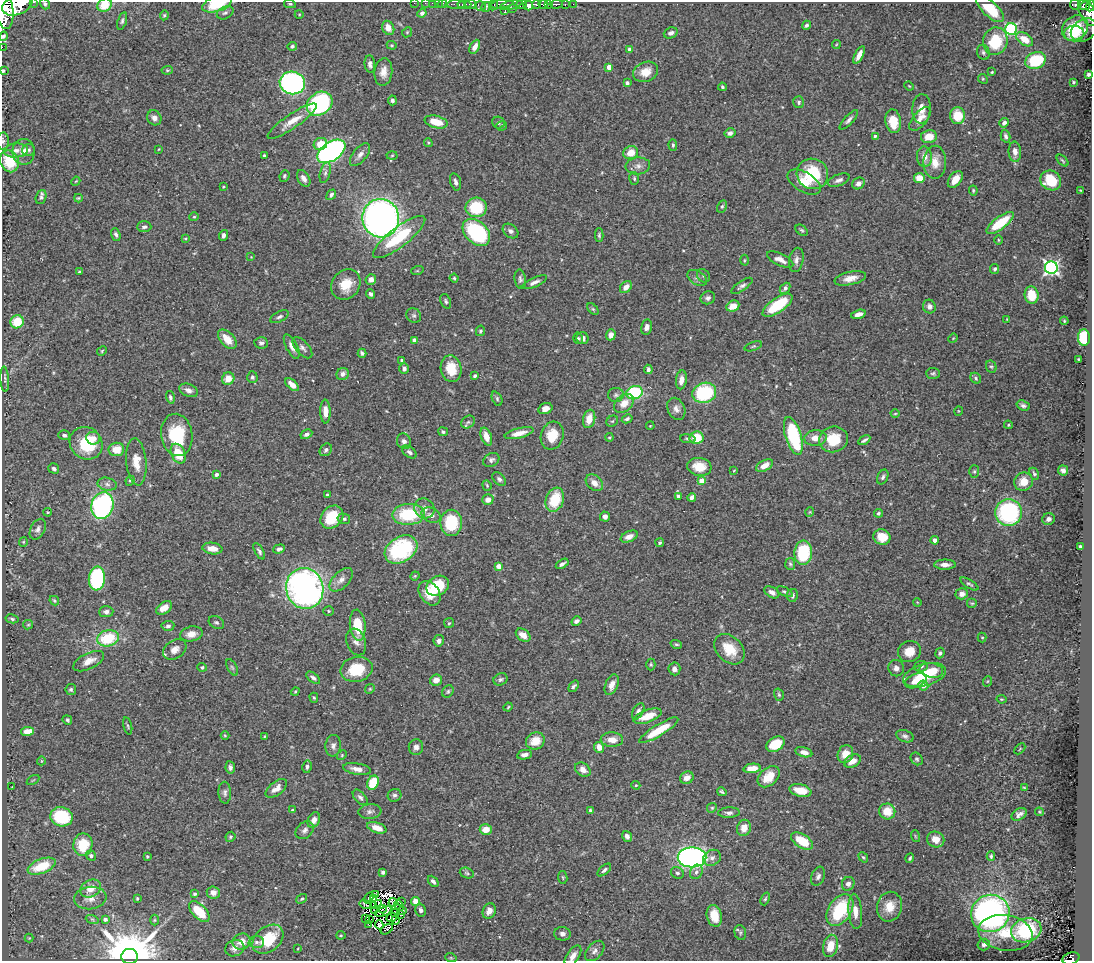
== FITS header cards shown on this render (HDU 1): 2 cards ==
NAXIS1  =                 1090
NAXIS2  =                  959

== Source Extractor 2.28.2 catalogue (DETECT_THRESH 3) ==
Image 1090 x 959 px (HDU 1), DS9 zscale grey, 1 PNG px = 1 image px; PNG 1094 x 963 px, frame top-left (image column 1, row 959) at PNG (2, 2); each listed source drawn as its Kron ellipse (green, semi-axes under 4 px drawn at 4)
Background 0.685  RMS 0.026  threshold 0.0784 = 3 sigma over >= 5 px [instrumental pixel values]
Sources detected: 505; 7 with non-positive FLUX_AUTO (blend fragments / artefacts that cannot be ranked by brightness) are neither listed nor drawn; the other 498 listed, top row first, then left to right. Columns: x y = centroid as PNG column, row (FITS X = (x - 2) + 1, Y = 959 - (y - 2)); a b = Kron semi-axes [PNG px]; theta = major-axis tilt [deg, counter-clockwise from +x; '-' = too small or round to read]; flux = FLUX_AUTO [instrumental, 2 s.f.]
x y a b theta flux
34 2 3 2 - 69
414 3 2 2 - 17
425 3 2 2 - 14
432 3 2 2 - 17
438 3 2 2 - 22
442 3 5 3 - 45
45 4 6 4 -53 3.7
217 4 15 7 16 55
290 4 6 3 -12 2.3
456 4 9 4 2 610
502 4 11 4 9 440
521 4 6 4 13 1100
536 4 4 3 - 580
543 4 5 3 - 730
548 4 4 3 - 400
556 4 6 3 2 350
565 4 3 3 - 160
573 4 2 2 - 19
17 5 16 9 22 6200
104 5 7 6 - 38
464 5 7 3 2 490
471 5 6 3 -4 820
494 5 5 4 - 170
511 5 12 4 16 690
528 5 5 4 - 1400
1075 5 5 4 - 250
480 6 5 4 - 270
1085 6 5 4 - 480
1090 6 5 3 - 430
486 7 5 4 - 260
4 9 19 9 -83 7000
512 9 3 2 - 240
990 9 18 7 -43 66
505 11 2 2 - 14
225 13 9 6 26 4.6
422 13 4 4 - 6
1088 13 14 8 -60 880
299 14 4 3 - 1.5
164 15 5 4 - 2.6
122 21 9 4 74 4.1
806 25 5 4 - 3.9
388 28 7 5 -63 17
1075 28 14 11 42 87
1011 29 6 5 - 250
1084 30 14 10 32 16
407 32 5 4 - 2.1
671 33 7 5 22 5.9
1074 34 10 8 0 27
3 36 5 4 - 3.1
1025 39 9 6 -34 19
995 41 14 12 73 68
836 44 4 3 - 1.5
392 45 5 4 - 2.3
292 46 4 4 - 3.6
2 47 2 2 - 12
475 47 7 4 62 11
630 49 4 3 - 5.2
983 52 7 6 - 4.5
859 55 9 4 63 12
1036 60 10 8 22 80
370 64 8 5 -84 6.6
609 67 4 4 - 19
167 70 6 4 7 2.2
3 71 3 3 - 3.1
383 72 14 9 83 16
645 72 13 9 23 22
992 72 3 3 - 1.6
1088 74 4 3 - 4.6
983 79 5 4 - 2
1073 82 3 3 - 2
292 83 13 11 -9 440
627 83 4 4 - 3.9
909 86 5 3 - 1.4
722 87 4 3 - 2.8
392 100 5 4 - 4.9
799 102 6 5 - 3.4
320 104 14 11 36 250
922 109 15 9 88 15
958 116 8 7 - 45
154 118 8 7 - 8.2
920 119 14 7 52 16
849 120 12 4 47 6.1
292 121 29 7 34 27
893 121 12 7 -82 42
436 122 12 6 -14 33
498 123 6 5 - 4.3
1004 123 5 4 - 5.2
502 126 5 4 - 2.9
730 133 5 4 - 6.8
875 136 4 3 - 3.6
1006 136 6 4 -74 4.8
929 137 8 6 10 29
3 141 8 6 88 4.6
428 143 4 3 - 2
320 144 7 6 - 30
673 145 5 4 - 2.9
159 149 4 3 - 1.5
16 150 12 7 4 12
29 150 6 6 - 4.4
331 151 16 9 34 570
24 152 13 11 90 19
1015 152 10 6 -85 11
631 153 7 6 - 23
264 155 3 3 - 2.2
360 155 13 6 51 9.2
392 155 5 3 - 1.8
924 157 10 7 -84 14
9 161 11 9 -68 59
1062 161 7 3 -45 2.4
935 162 16 11 89 23
638 166 12 8 6 10
325 173 11 5 76 5.5
812 174 16 15 - 92
284 176 6 5 - 3
304 178 9 5 -59 7.7
634 178 6 5 - 3.3
919 178 5 5 - 28
955 179 9 6 52 21
839 180 11 5 21 7.4
1051 180 11 9 -34 42
76 181 5 3 - 1.5
455 182 9 5 -74 5.6
804 182 18 9 -31 26
858 183 6 5 - 7.5
223 187 4 2 - 1.4
973 190 5 3 - 2.3
1080 190 3 2 - 1.4
331 195 6 4 51 4.8
41 197 7 5 70 4.3
78 198 4 3 - 2.2
722 206 6 4 62 3
476 207 11 9 4 77
194 217 4 4 - 2.3
381 218 19 18 - 1000
1000 223 16 6 37 66
144 227 7 5 1 5.1
802 230 7 4 -38 3
510 231 9 6 -39 5.9
476 232 16 11 -43 180
116 234 6 4 -70 4.4
223 235 5 4 - 5.5
599 235 6 4 90 2.9
399 237 32 10 38 89
185 238 4 3 - 1.6
998 240 5 3 - 1.6
251 257 3 3 - 1
744 260 5 3 - 1.8
780 260 14 6 -25 12
796 260 12 7 78 8.6
1051 267 6 6 - 450
995 269 5 4 - 3.5
417 271 6 4 18 2.1
79 272 3 3 - 2.1
703 276 7 6 - 3.9
454 278 4 4 - 2.1
697 278 10 7 -32 6.3
850 278 16 6 13 18
371 279 5 5 - 9.7
520 279 9 5 -83 5
534 282 13 4 24 7.6
346 284 16 13 50 36
742 286 12 4 35 5.7
626 287 7 5 43 14
785 288 6 4 47 5.2
371 294 5 4 - 4.1
1032 295 9 7 -83 39
708 298 7 6 - 5.4
446 301 7 5 -68 3.9
778 305 17 7 35 78
733 306 7 5 25 23
929 307 7 6 - 6.9
593 309 7 4 -44 2.6
858 314 8 4 17 10
414 316 8 7 - 4.2
279 317 10 5 27 5.1
1007 319 3 2 - 1.2
1064 321 4 3 - 1.8
17 322 7 6 - 44
646 327 8 5 78 6.7
480 331 5 4 - 2.8
611 335 5 5 - 12
578 338 6 4 -77 2.9
583 338 6 6 - 8.7
953 338 5 4 - 1.4
1084 338 8 6 -88 79
227 339 11 6 -48 25
414 340 4 4 - 8.9
261 343 7 5 -6 4.8
753 346 9 4 19 2.8
292 347 13 5 -62 10
302 348 13 6 -48 7.1
102 351 5 4 - 2
362 353 4 3 - 3.6
1078 359 3 2 - 1.5
402 360 3 3 - 1.9
991 367 6 5 - 3
404 369 5 4 - 5.9
451 369 13 10 -80 37
648 369 5 3 - 4.2
933 373 7 5 -4 3.4
343 374 6 6 - 7.2
475 376 4 4 - 3
252 377 6 5 - 4.6
976 378 6 5 - 3.4
5 379 12 3 -87 3.5
228 379 6 6 - 22
681 380 9 5 83 14
292 385 8 4 -43 15
189 390 9 6 -23 8
634 393 8 6 18 130
704 393 12 10 16 130
616 395 8 7 - 4.5
170 397 6 4 -74 3.7
497 399 7 5 -65 3.4
624 403 11 8 41 19
1023 406 7 5 -18 4.3
545 409 7 5 23 11
676 409 11 8 -65 9.8
325 411 12 5 -88 18
958 411 5 3 - 1.2
895 414 4 3 - 1.7
589 419 9 6 77 25
627 419 5 4 - 3.2
612 421 6 5 - 2.6
468 422 7 6 - 4.6
1008 425 4 4 - 2.3
650 426 4 3 - 1.4
443 432 5 4 - 4
519 433 15 5 14 15
306 434 6 4 28 5.5
64 435 6 5 - 4.3
177 435 21 15 -81 94
486 436 9 5 -71 17
552 436 14 11 73 37
793 436 20 8 -73 130
609 437 4 3 - 1.7
93 438 7 6 - 12
697 438 7 6 - 50
815 438 11 7 5 17
688 439 8 4 -7 3
833 439 14 13 - 52
864 440 7 3 31 4
404 441 8 7 - 7.4
86 443 17 15 -43 77
116 449 8 7 - 29
326 450 7 5 51 5.3
409 452 8 5 -37 5.5
178 454 10 7 -64 44
491 460 8 6 31 5.7
136 462 23 10 -85 25
765 466 9 5 27 16
699 467 12 9 -7 33
54 468 6 4 -33 4
734 470 4 3 - 1.4
1063 470 5 5 - 6.1
974 471 6 5 - 2.6
216 474 4 4 - 6
1034 474 6 4 -60 3.5
883 477 8 5 64 4.4
499 479 8 5 -45 4.4
130 481 5 4 - 2.5
702 481 4 4 - 21
1024 482 9 9 - 22
594 483 10 7 -41 14
107 484 10 6 -11 6.6
487 485 5 4 - 2.2
327 495 4 3 - 2.4
678 496 4 3 - 4.8
692 497 4 3 - 6.5
488 500 5 5 - 13
555 500 12 9 70 59
102 506 13 11 73 400
424 508 10 9 - 12
48 512 4 3 - 1.9
810 512 4 4 - 1.7
1009 512 13 13 - 210
878 513 4 4 - 3.4
408 514 16 10 3 96
431 515 10 7 -25 9.2
605 516 5 5 - 9.6
332 517 13 10 46 51
344 519 6 5 - 3.7
1048 519 6 5 - 6.5
451 523 13 10 90 89
38 529 11 7 61 8.3
629 536 9 5 24 11
882 537 8 7 - 31
935 540 4 4 - 10
23 542 5 4 - 2.1
660 543 4 4 - 2.8
1080 546 3 3 - 3.1
212 549 10 5 -7 15
279 549 6 4 18 5
401 549 17 12 32 160
259 551 9 4 -60 4.9
803 553 12 9 87 100
562 564 7 3 31 5.3
790 564 6 5 - 2.8
945 565 11 5 0 11
499 566 4 4 - 19
415 576 4 4 - 2
97 579 12 8 83 190
341 580 14 8 45 12
969 584 10 4 -31 3.6
438 586 12 9 34 75
305 588 21 18 -75 720
772 592 8 5 -31 8.6
785 592 9 4 -25 3.3
430 593 13 9 -54 31
962 594 6 5 - 9.5
792 595 6 5 - 5.2
54 601 5 3 - 2.1
917 602 4 3 - 1.4
972 603 5 5 - 2.5
164 608 9 5 33 19
329 611 5 5 - 2.4
106 612 7 5 4 6.6
12 619 6 4 -13 3.5
576 621 5 4 - 5.1
216 622 8 6 -29 3.8
449 623 5 5 - 2.5
28 625 5 4 - 2.2
358 625 15 7 -85 51
168 626 6 5 - 4.3
191 634 11 7 11 13
523 635 8 5 -37 14
982 637 5 4 - 2
108 638 11 8 13 78
439 641 5 5 - 7.1
356 642 14 9 -71 11
676 644 6 4 -16 2.4
729 649 17 12 -44 40
175 650 12 9 33 14
909 652 11 10 - 26
940 653 5 4 - 3.6
89 661 17 8 26 17
651 664 6 4 -89 2.5
921 666 7 5 7 5.1
202 667 5 4 - 3
232 667 9 4 -62 3.6
896 668 8 7 - 7.6
356 669 16 12 13 56
674 669 6 6 - 7.9
931 670 12 7 -11 20
924 675 22 11 15 61
313 678 8 4 -36 4.4
500 679 7 6 - 4.2
436 680 6 5 - 13
916 681 11 6 24 21
988 681 5 3 - 1.7
612 685 11 6 68 14
574 686 6 3 52 3.8
923 686 5 5 - 12
71 689 5 5 - 3.4
370 689 5 4 - 2.1
448 691 6 5 - 3.1
295 692 4 3 - 1.8
779 695 6 4 -73 2.7
314 698 5 4 - 2.2
1001 699 5 3 - 1.6
508 707 4 3 - 1.9
638 711 9 5 61 6.3
648 716 15 6 20 29
67 720 5 4 - 2.9
128 726 9 3 -75 2.4
659 730 23 5 31 45
27 731 7 4 10 20
225 735 4 3 - 1.5
265 736 3 2 - 1.7
905 736 9 6 -19 5
612 740 11 7 -2 18
535 741 9 8 - 27
775 744 10 7 30 52
333 746 11 7 84 7.6
416 747 8 7 - 7.6
599 747 5 5 - 16
1020 749 6 2 46 1.4
804 752 9 5 -13 12
845 754 9 7 69 19
342 755 5 4 - 1.9
524 755 7 4 9 7.4
917 759 7 5 -49 3.3
41 761 4 3 - 1.3
852 761 9 6 28 15
230 767 6 5 - 4.9
307 767 6 5 - 4.3
752 768 8 4 7 24
357 769 14 5 -10 13
583 770 8 6 -35 11
769 777 13 8 42 34
687 778 7 6 - 13
33 780 7 3 32 1.7
373 783 7 5 65 51
636 785 4 4 - 1.7
12 787 2 2 - 0.95
1024 787 4 2 - 1.5
276 788 12 6 38 13
800 790 11 6 -13 27
722 792 5 3 - 3.1
225 793 11 6 -86 5.8
394 795 7 6 - 4.9
360 797 9 5 -48 5.5
712 808 5 4 - 2.3
292 810 4 4 - 1.6
590 810 4 4 - 3
370 811 11 7 6 7.1
887 811 8 8 - 31
1039 812 4 3 - 1.7
729 813 11 5 2 5.9
1019 814 8 5 31 8.2
62 817 11 9 -14 85
314 820 8 5 64 9.7
377 828 10 5 -18 21
744 828 8 7 - 18
305 830 10 7 44 7.2
486 830 6 5 - 21
627 836 5 4 - 7.4
915 836 6 3 -72 1.9
230 837 5 4 - 2.8
936 839 9 8 - 19
802 841 12 6 -31 53
83 845 11 9 81 57
91 856 5 4 - 5.6
147 856 3 3 - 2.4
991 856 5 4 - 2.8
692 857 14 10 1 720
863 857 5 3 - 2.2
712 858 9 7 30 6.6
910 858 5 3 - 2.3
42 866 15 7 22 60
604 870 8 4 42 4.5
383 872 4 3 - 4.2
696 872 7 6 - 5.6
467 873 7 5 -19 3.2
677 873 6 5 - 4.4
818 876 10 6 70 6
563 877 6 4 -82 2.3
433 881 6 4 -47 5.3
848 884 7 6 - 7
91 889 11 8 30 21
213 892 6 6 - 12
195 894 4 4 - 2.9
376 894 3 3 - 0.3
90 898 16 11 7 17
137 898 4 3 - 2.1
369 898 6 4 57 1.1
373 898 3 2 - 2.3
302 899 6 4 38 2.8
765 899 7 4 68 3
415 901 4 4 - 18
401 902 4 3 - 4.3
393 903 4 3 - 2.3
365 904 6 2 -14 0.026
378 904 4 2 - 1.5
399 905 6 2 -49 1.7
373 906 3 2 - 1.7
890 907 15 12 77 27
382 909 4 2 - 3.6
374 910 2 2 - 0.87
420 910 6 5 - 5.6
840 910 17 11 56 110
199 911 13 6 -45 53
384 911 9 2 20 1.7
403 911 3 3 - 3.8
489 911 8 6 68 12
855 911 18 7 -85 18
395 913 4 3 - 0.94
990 913 19 18 - 470
400 914 3 2 - 1.1
714 916 11 7 -78 29
391 918 5 3 - 0.23
92 919 7 4 -19 2.5
105 919 4 3 - 5.9
366 919 3 2 - 0.82
154 920 5 3 - 1.7
369 920 2 2 - 2.8
395 920 4 3 - 0.49
368 925 3 2 - 0.33
379 925 4 4 - 1.4
387 929 7 3 36 6.1
1026 930 15 12 16 110
740 933 8 5 -75 3.4
1005 933 27 17 -9 55
562 934 8 7 - 6.4
341 935 4 4 - 1.9
29 938 4 4 - 1.7
268 939 17 12 39 67
242 942 9 8 - 19
256 942 8 6 3 5.9
984 944 6 6 - 4.7
830 946 11 7 77 30
235 948 10 8 24 8.4
298 948 3 2 - 1.3
595 951 12 7 48 8.9
130 956 8 7 - 14000
573 956 12 6 55 11
451 958 6 3 -18 1.9
1071 959 9 6 18 220
At the frame edge (FLAGS 8, measured only in part): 19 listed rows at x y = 34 2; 414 3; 425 3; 432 3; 438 3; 442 3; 45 4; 217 4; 17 5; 104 5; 1090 6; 4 9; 3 36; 2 47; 3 71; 1088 74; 3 141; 573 956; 1071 959
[7 non-positive-flux detections neither listed nor drawn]